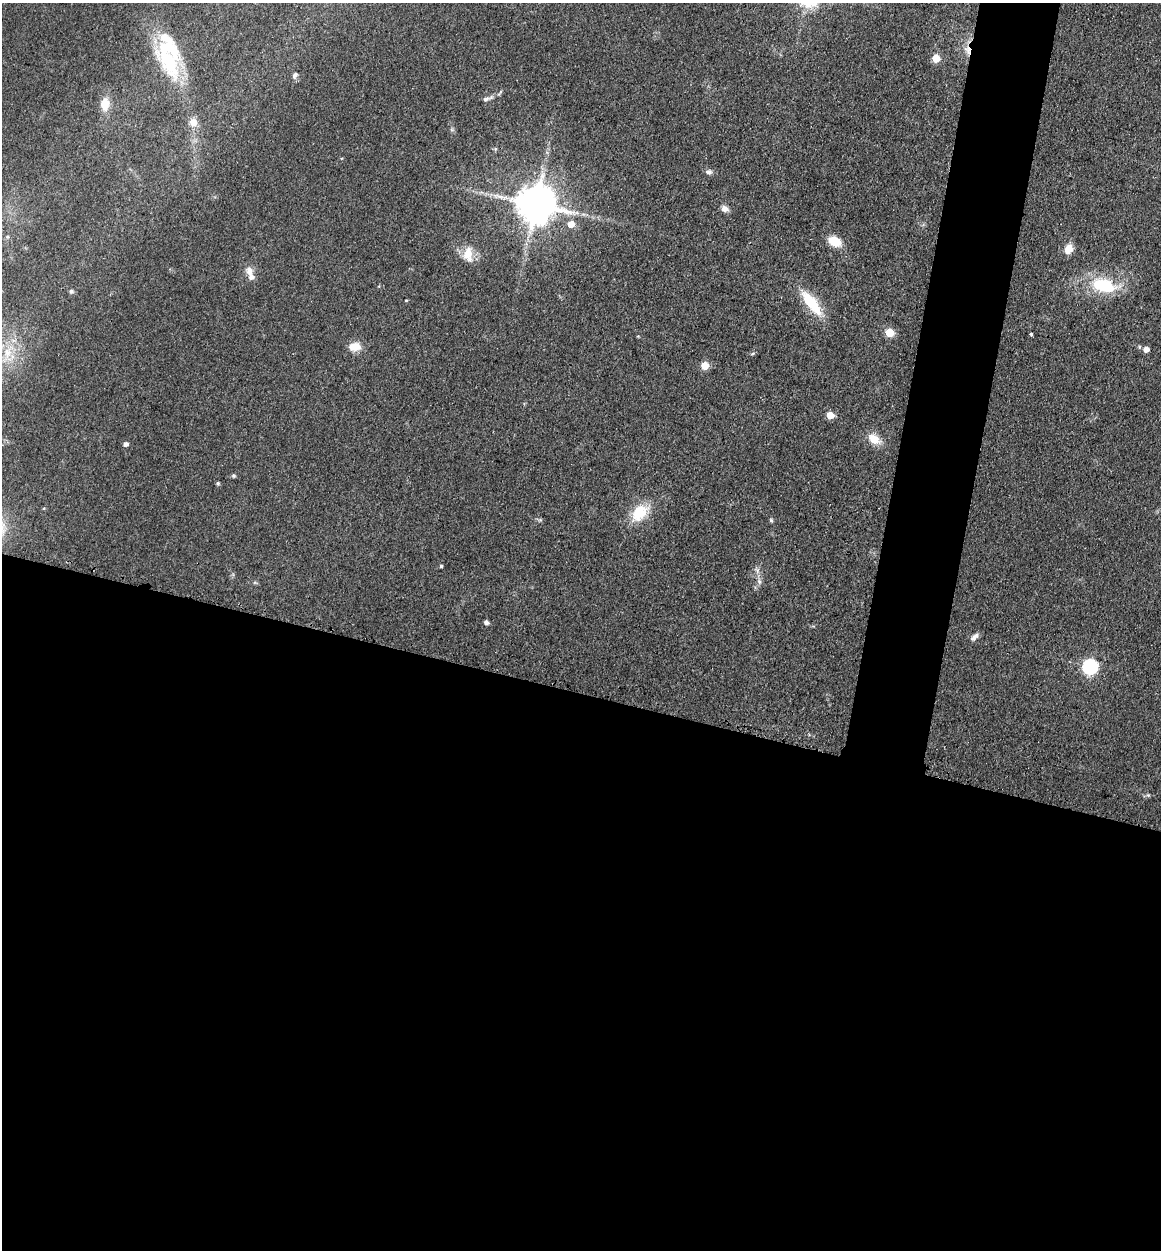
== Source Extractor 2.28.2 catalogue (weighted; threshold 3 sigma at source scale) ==
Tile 14 of 4 x 4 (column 2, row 4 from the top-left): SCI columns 1418-2576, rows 20-1267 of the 5198 x 5223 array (HDU 1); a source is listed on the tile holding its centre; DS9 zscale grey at full resolution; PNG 1163 x 1252 px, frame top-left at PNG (2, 3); no overlay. Shown black and unused: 49% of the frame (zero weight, under 3 of 4 exposures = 3% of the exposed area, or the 3 px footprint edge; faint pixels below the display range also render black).
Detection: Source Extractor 2.28.2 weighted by HDU 2 'WHT'; one run over the whole footprint, this tile lists its part. Background 0.0721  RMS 0.0069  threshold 0.0309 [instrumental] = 3 sigma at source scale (4.5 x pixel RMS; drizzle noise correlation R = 1.50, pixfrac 1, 0.05/0.05 arcsec/px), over >= 5 px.
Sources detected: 42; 2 inside a brighter listed object's ellipse — not listed separately; the other 40 listed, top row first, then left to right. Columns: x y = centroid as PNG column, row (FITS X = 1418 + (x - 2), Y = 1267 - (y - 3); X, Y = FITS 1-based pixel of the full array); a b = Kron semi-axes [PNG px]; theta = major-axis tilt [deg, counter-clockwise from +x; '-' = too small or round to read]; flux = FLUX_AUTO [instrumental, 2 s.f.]
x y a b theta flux
968 50 13 7 -62 5.5
936 58 5 5 - 18
168 61 55 22 -57 51
295 75 8 6 54 2
486 99 10 5 11 2.3
105 104 12 9 87 11
193 122 7 7 - 8.6
709 172 9 7 1 2.3
535 204 11 11 - 2300
725 208 9 7 -30 3.8
571 224 6 6 - 8
834 241 14 9 -27 13
1069 249 11 8 58 8.3
468 254 20 12 71 11
249 271 11 9 -80 4.8
1104 285 36 20 -15 34
71 291 5 5 - 1.7
406 300 4 3 - 0.57
811 303 34 12 -53 26
889 332 5 5 - 25
1031 334 4 3 - 0.93
354 346 13 10 4 9.6
1146 349 5 5 - 5.5
7 352 16 12 80 14
753 353 5 4 - 0.92
705 365 5 5 - 15
830 415 5 5 - 12
874 439 16 10 -35 10
126 444 5 4 - 2.8
233 476 5 5 - 1.1
218 483 4 3 - 1.1
44 508 4 3 - 0.63
639 513 25 16 47 21
540 520 6 4 18 1
771 520 5 5 - 1
441 566 4 3 - 1.3
759 582 9 5 -71 2.1
486 622 4 4 - 2.7
975 637 12 6 44 3.1
1090 666 7 6 - 160
Overlapping masked pixels (flux is a lower limit): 1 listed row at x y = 968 50
Isophote crosses this tile's border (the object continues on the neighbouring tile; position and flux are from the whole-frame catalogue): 1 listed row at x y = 7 352